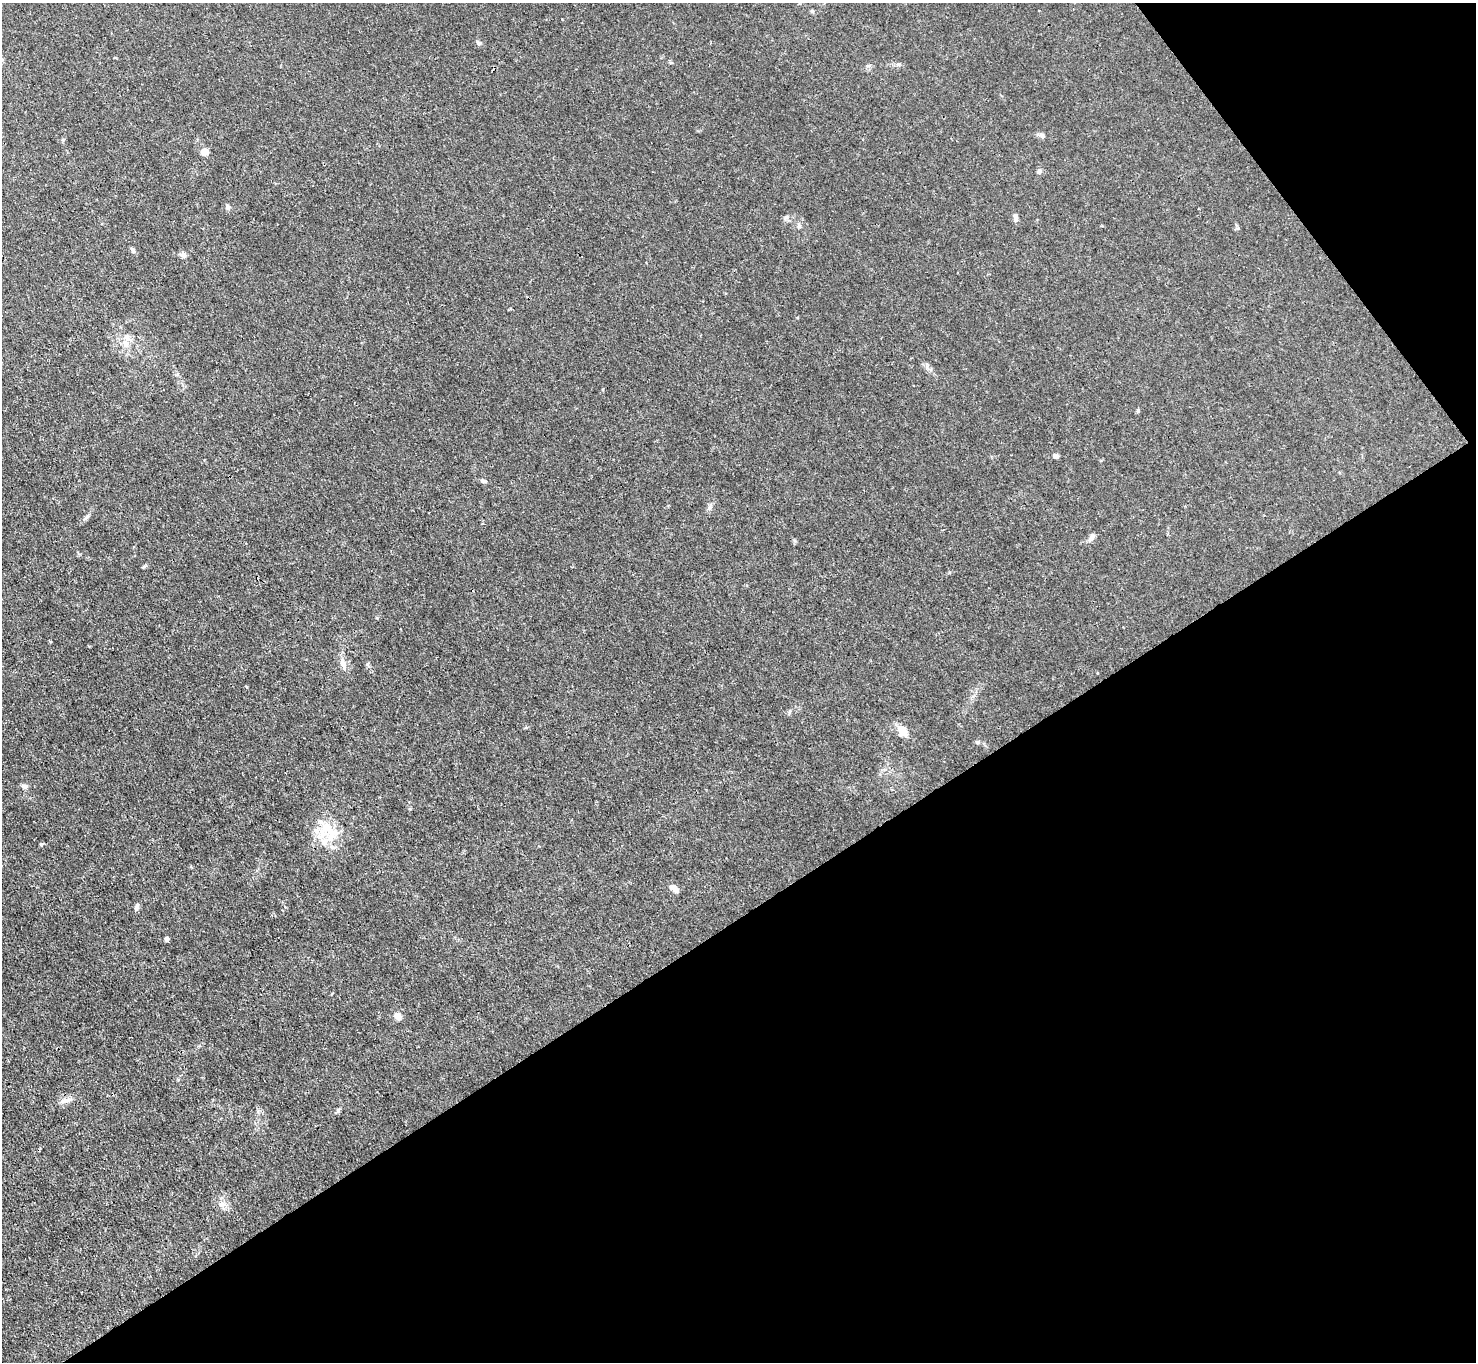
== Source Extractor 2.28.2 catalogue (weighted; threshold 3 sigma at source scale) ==
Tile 12 of 4 x 4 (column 4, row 3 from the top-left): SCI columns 4421-5894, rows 1515-2874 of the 5894 x 5887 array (HDU 1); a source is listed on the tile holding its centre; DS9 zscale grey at full resolution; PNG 1478 x 1364 px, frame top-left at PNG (2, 3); no overlay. Shown black and unused: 36% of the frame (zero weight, under 3 of 4 exposures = <1% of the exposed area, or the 3 px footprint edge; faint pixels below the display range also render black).
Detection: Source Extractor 2.28.2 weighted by HDU 2 'WHT'; one run over the whole footprint, this tile lists its part. Background 0.0269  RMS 0.0028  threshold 0.0124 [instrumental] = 3 sigma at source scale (4.5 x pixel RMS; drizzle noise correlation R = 1.50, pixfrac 1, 0.05/0.05 arcsec/px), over >= 5 px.
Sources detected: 30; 2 inside a brighter listed object's ellipse — not listed separately; the other 28 listed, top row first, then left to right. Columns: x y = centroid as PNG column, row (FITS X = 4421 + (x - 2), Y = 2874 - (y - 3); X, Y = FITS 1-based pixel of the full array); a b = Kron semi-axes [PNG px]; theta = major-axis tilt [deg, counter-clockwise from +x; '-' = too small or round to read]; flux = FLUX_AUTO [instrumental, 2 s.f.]
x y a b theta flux
479 43 7 5 -42 0.6
1042 136 7 5 -70 0.6
205 151 5 4 - 6.7
1039 171 6 5 - 0.84
228 207 7 5 -46 0.68
1015 217 9 5 -85 1
799 226 5 5 - 0.5
133 250 8 5 -67 0.61
183 255 8 6 -11 0.98
126 343 11 8 -82 2
1138 410 6 4 72 0.33
1056 456 6 5 - 0.95
483 481 8 5 -15 0.63
86 517 11 4 44 0.76
1092 537 11 6 54 1.2
144 566 6 4 30 0.39
343 664 14 8 -71 1.9
902 731 15 10 -53 3.1
25 786 8 6 -3 0.84
327 828 33 12 -48 6.9
41 844 5 4 - 0.35
674 888 10 5 -37 2.3
137 907 10 5 76 0.93
167 939 4 4 - 1.3
397 1016 8 6 -61 2
65 1100 18 6 13 1.7
338 1111 7 5 90 0.5
221 1204 8 5 29 0.87
Unlisted compact peaks at least as high as the median listed source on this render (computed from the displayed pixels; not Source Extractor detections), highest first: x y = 367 664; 898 64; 410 809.